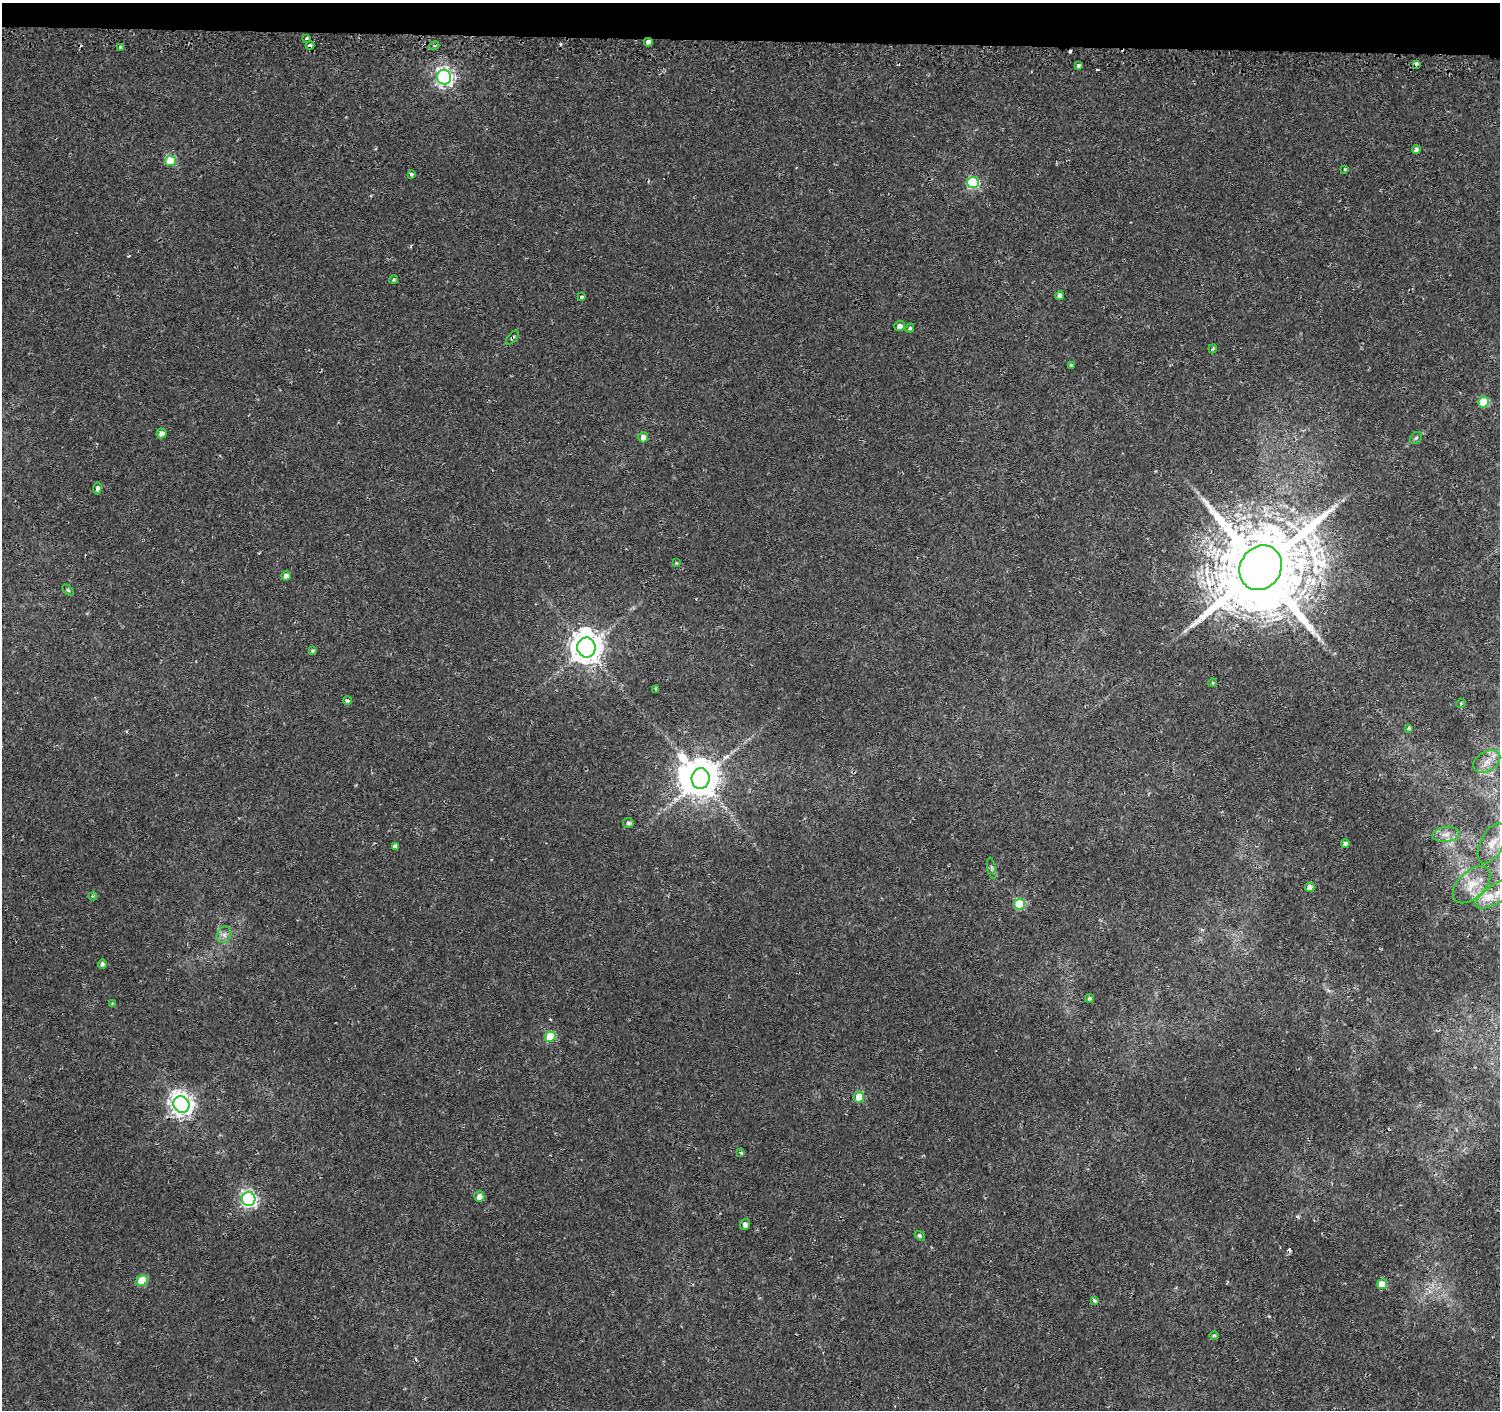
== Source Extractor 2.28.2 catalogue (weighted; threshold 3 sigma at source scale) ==
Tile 2 of 3 x 3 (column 2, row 1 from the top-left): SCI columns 1521-3018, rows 3071-4478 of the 4549 x 4788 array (HDU 1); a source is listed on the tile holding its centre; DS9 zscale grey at full resolution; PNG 1502 x 1412 px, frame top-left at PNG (2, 3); each listed source drawn as its Kron ellipse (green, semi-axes under 4 px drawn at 4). Shown black and unused: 3% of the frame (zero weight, under 2 of 3 exposures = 3% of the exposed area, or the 3 px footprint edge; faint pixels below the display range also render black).
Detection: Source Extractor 2.28.2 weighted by HDU 2 'WHT'; one run over the whole footprint, this tile lists its part. Background 0.00251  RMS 0.0027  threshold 0.0121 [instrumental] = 3 sigma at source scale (4.5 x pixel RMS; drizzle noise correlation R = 1.50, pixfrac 1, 0.0396/0.0396 arcsec/px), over >= 5 px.
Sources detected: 77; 1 inside a brighter object's white glare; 9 cosmic-ray / hot-pixel residue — neither listed nor drawn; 1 inside a brighter listed object's ellipse — not listed separately; the other 66 listed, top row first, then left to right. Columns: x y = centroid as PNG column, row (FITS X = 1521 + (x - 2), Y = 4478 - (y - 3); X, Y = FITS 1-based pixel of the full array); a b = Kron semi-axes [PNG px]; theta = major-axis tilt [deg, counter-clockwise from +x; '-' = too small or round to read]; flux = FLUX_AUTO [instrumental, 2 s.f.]
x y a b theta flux
306 38 3 3 - 1.1
648 42 4 4 - 5.8
310 46 4 4 - 3.8
434 46 5 3 - 0.36
121 47 4 3 - 1.7
1416 64 4 3 - 1.3
1079 65 3 3 - 0.85
444 77 7 7 - 100
1416 150 4 4 - 1.1
170 161 5 5 - 14
1345 169 3 3 - 0.27
411 174 4 4 - 0.76
973 182 6 5 - 24
394 280 4 4 - 0.5
1060 295 5 4 - 1.4
581 297 3 3 - 0.66
900 326 5 5 - 1.3
910 328 4 4 - 0.5
512 338 8 3 50 0.39
1213 349 4 3 - 0.37
1071 365 4 3 - 0.41
1484 402 5 5 - 10
161 433 5 5 - 1.4
643 437 5 5 - 2.1
1416 438 7 5 44 0.49
97 489 6 4 81 0.77
676 563 4 3 - 0.26
1261 568 23 20 54 5300
286 576 4 4 - 1.6
68 590 6 4 -45 0.38
586 648 10 9 - 460
313 651 4 3 - 0.64
1213 683 4 4 - 0.37
656 689 4 3 - 0.55
347 700 4 4 - 0.85
1461 703 5 3 - 0.25
1409 728 3 3 - 0.43
1487 762 14 10 31 2.6
701 779 10 9 - 680
628 823 5 5 - 0.85
1446 834 13 7 7 1.9
1492 843 22 11 62 4.1
1345 844 4 4 - 1.4
396 846 4 4 - 2.7
991 868 10 4 -79 0.58
1472 885 23 13 44 4.9
1310 887 4 4 - 2.3
1499 892 27 9 31 5.1
93 896 4 3 - 0.35
1020 904 5 5 - 16
224 935 9 7 64 1.2
102 964 4 4 - 0.77
1089 998 4 4 - 0.5
113 1004 4 4 - 0.58
550 1037 5 5 - 12
859 1097 5 5 - 7.7
181 1105 8 8 - 190
741 1152 3 3 - 1.6
479 1197 5 5 - 2
249 1199 7 7 - 74
745 1224 5 5 - 1.1
920 1236 6 4 -39 0.76
142 1281 6 5 - 11
1382 1284 5 5 - 5.2
1095 1301 4 3 - 1.5
1214 1335 5 3 - 0.33
Overlapping masked pixels (flux is a lower limit): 5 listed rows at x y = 648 42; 310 46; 1416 64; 512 338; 1261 568
Isophote crosses this tile's border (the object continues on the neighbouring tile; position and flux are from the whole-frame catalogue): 1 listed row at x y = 1499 892